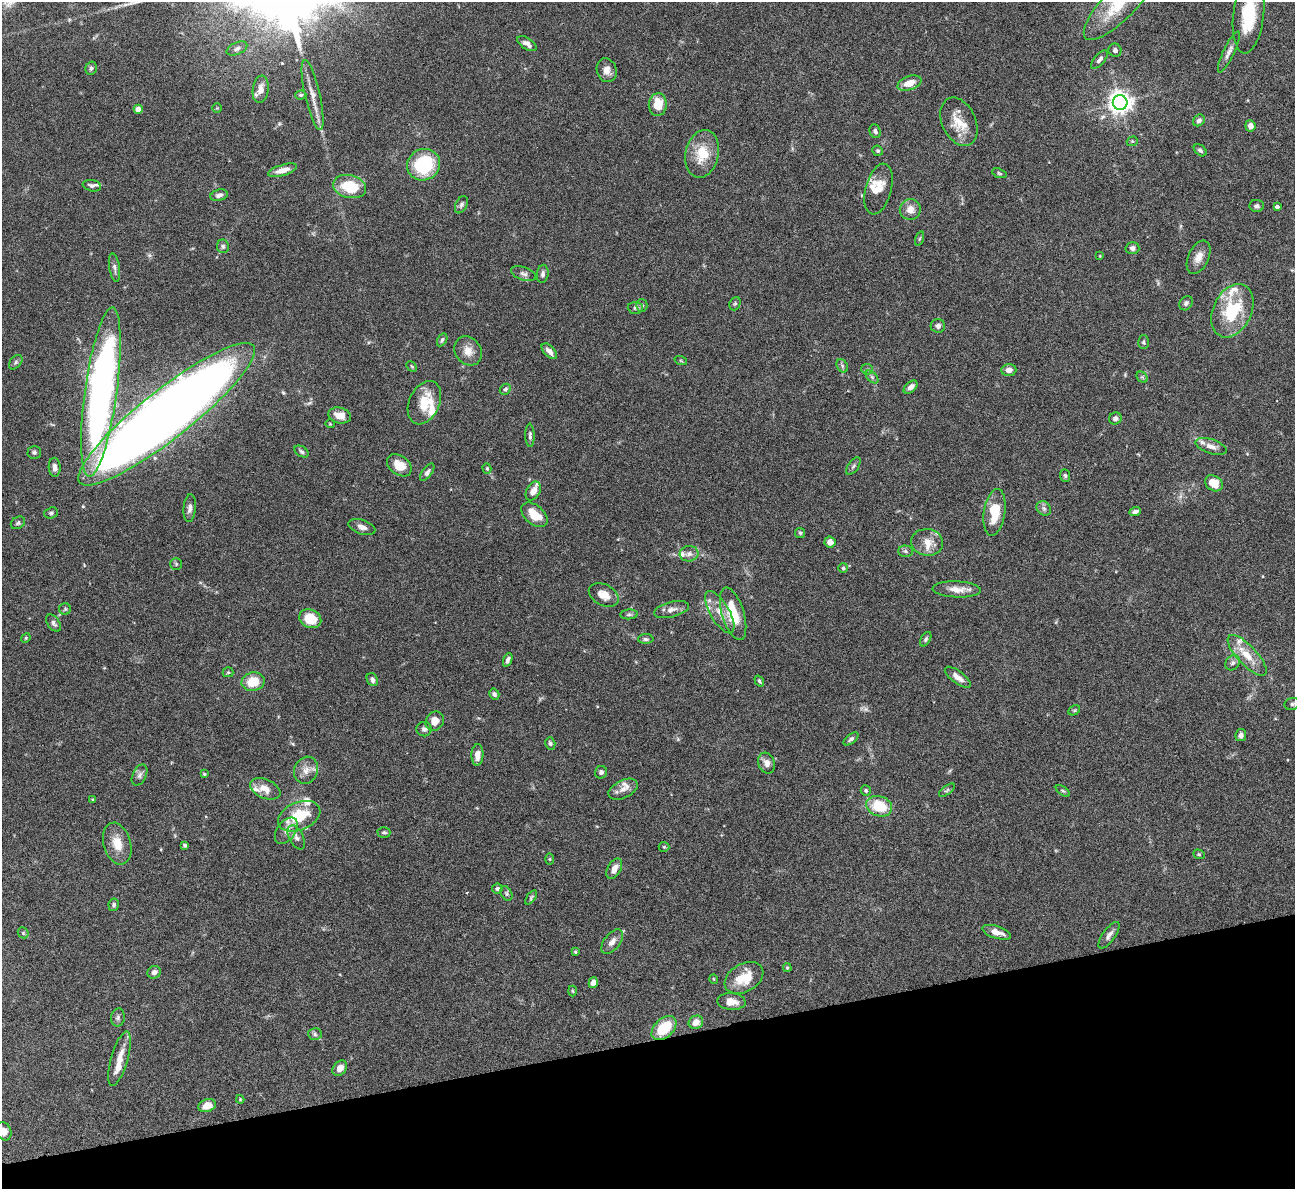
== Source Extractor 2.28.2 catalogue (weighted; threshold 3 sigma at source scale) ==
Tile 14 of 4 x 4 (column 2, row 4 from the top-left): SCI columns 1295-2587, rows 263-1449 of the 5172 x 5153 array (HDU 1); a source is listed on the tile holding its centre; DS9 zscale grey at full resolution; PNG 1297 x 1191 px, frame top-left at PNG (2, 2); each listed source drawn as its Kron ellipse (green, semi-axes under 4 px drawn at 4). Shown black and unused: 12% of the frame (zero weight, under 4 of 8 exposures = <1% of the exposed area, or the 3 px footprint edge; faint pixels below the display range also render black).
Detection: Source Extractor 2.28.2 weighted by HDU 2 'WHT'; one run over the whole footprint, this tile lists its part. Background 0.0647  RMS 0.0025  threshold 0.0101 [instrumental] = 3 sigma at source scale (4.09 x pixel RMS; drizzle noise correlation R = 1.36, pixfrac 0.8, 0.05/0.05 arcsec/px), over >= 5 px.
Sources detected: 188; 1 too faint to see at this stretch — neither listed nor drawn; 14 inside a brighter listed object's ellipse — not listed separately; the other 173 listed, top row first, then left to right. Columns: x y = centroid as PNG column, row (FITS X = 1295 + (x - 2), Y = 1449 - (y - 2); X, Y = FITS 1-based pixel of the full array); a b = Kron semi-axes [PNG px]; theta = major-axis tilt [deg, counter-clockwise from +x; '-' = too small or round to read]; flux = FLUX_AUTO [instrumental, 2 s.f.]
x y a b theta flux
1120 3 49 16 46 10
1249 15 38 15 84 13
527 44 11 5 -33 1
237 49 11 6 24 0.75
1115 50 7 6 - 0.67
1229 52 22 5 64 1.4
1099 60 11 5 50 0.81
91 68 7 5 74 0.49
607 70 12 10 -72 1.6
909 83 12 7 20 2.8
261 89 14 8 81 1.8
301 95 5 4 - 0.32
313 95 36 7 -77 2.7
1120 102 7 7 - 180
658 104 11 9 84 4.6
217 108 5 4 - 0.22
138 109 4 4 - 2.2
1199 120 6 5 - 0.69
959 122 25 17 -65 4.9
1250 126 5 5 - 1.4
875 131 7 5 -67 0.54
1132 141 6 4 19 0.33
1200 150 7 5 -39 0.51
878 151 5 5 - 0.38
702 154 24 16 78 6.2
424 165 17 15 27 15
282 170 15 5 16 2.1
999 173 7 4 -20 0.34
92 186 9 5 -12 0.65
350 186 17 11 -15 7.7
879 189 26 13 75 3.2
219 195 9 5 16 0.86
461 205 9 5 63 0.61
1257 206 7 6 - 0.68
1277 207 4 4 - 0.76
910 209 10 10 - 2
919 239 7 3 71 0.3
223 246 7 6 - 0.47
1132 248 7 6 - 0.7
1100 256 4 3 - 0.17
1198 257 18 10 65 2.1
114 268 14 5 -81 0.84
524 274 13 6 -18 0.93
543 274 9 6 81 0.72
1186 303 8 6 52 0.57
735 304 7 5 68 0.42
642 305 6 5 - 0.43
635 308 7 6 - 0.52
1232 311 28 19 64 13
938 326 7 7 - 0.79
442 340 7 4 59 0.45
1143 342 7 5 -90 0.41
468 351 15 12 -53 2.4
549 351 10 5 -45 1.3
681 361 6 4 -20 0.26
16 362 8 5 50 0.44
412 366 6 3 -45 0.27
842 366 7 5 -60 0.47
867 369 6 5 - 0.4
1009 370 7 6 - 1.2
872 377 7 4 -45 0.49
1142 377 6 5 - 0.39
911 387 8 5 42 1.1
505 389 6 5 - 0.48
101 392 85 16 82 120
424 403 23 15 65 6
166 414 111 24 38 470
340 415 11 8 -13 2.3
1115 418 6 6 - 0.7
330 424 5 3 - 0.17
530 435 12 4 -88 0.63
1211 446 16 7 -18 1.6
301 451 8 5 -33 0.54
34 452 6 6 - 0.52
399 465 13 9 -36 3.2
853 466 10 5 52 0.52
55 467 9 6 -87 1.2
487 468 5 4 - 0.3
427 472 10 4 54 0.76
1065 475 6 5 - 0.43
1214 483 9 7 -34 3.2
533 491 10 6 62 1.6
190 508 14 6 85 1
1044 508 8 6 -46 0.69
995 512 23 10 81 5.9
1135 512 6 4 20 0.81
51 513 7 5 19 0.47
534 515 15 9 -40 3.8
18 523 7 6 - 0.49
362 527 14 7 -18 1.2
800 533 5 5 - 0.36
830 542 5 5 - 1.7
927 542 16 13 -6 2.7
905 551 7 6 - 0.52
689 554 9 7 4 1.1
176 564 6 6 - 0.38
843 568 5 4 - 0.37
957 589 24 8 -3 2.4
604 595 16 10 -27 2.5
65 609 6 5 - 0.35
671 610 18 7 14 1.4
720 612 24 9 -59 3.2
629 614 9 5 4 0.46
733 614 27 11 -73 7
310 619 11 9 -25 5.2
54 623 10 6 -55 0.72
26 638 5 4 - 0.25
646 639 8 5 -1 0.45
926 639 8 4 59 0.44
1247 655 26 9 -47 4.5
508 660 7 4 68 0.71
1233 663 8 6 51 0.65
228 672 5 5 - 0.3
958 677 15 6 -37 1.7
372 680 7 5 -63 0.78
759 681 6 3 -56 0.38
253 682 11 9 13 4.9
494 694 5 5 - 0.61
1292 704 8 6 15 0.58
1074 710 6 4 29 0.3
435 721 10 8 59 2.5
424 729 7 7 - 0.67
1241 735 6 5 - 0.81
851 739 9 4 37 0.63
550 743 6 5 - 0.54
477 755 11 6 88 1.8
767 763 10 8 -71 1.4
306 770 14 11 67 2
601 772 6 6 - 0.73
204 774 4 4 - 0.24
139 775 11 6 64 0.83
265 789 16 9 -23 2.6
623 789 16 9 27 1.8
866 790 5 5 - 0.43
947 790 9 4 37 0.41
1063 791 8 4 -35 0.36
93 800 4 4 - 0.25
879 806 13 10 -19 7.2
299 816 22 14 23 8.8
286 831 15 9 54 1.9
384 832 6 5 - 0.44
296 837 13 7 -63 1.1
117 844 21 13 -73 3.7
185 845 4 3 - 0.51
664 847 5 5 - 0.28
1199 854 6 4 -21 0.33
550 859 5 3 - 0.22
614 869 11 6 60 1.6
497 889 5 5 - 0.53
506 893 8 5 -62 0.48
531 897 8 4 53 0.36
114 905 6 5 - 0.56
996 932 15 6 -17 2.1
23 933 6 5 - 0.32
1109 935 16 6 54 1.1
612 942 14 8 52 1.4
575 952 4 3 - 0.25
787 968 4 3 - 0.27
154 972 7 6 - 0.92
744 978 21 14 30 5.6
714 979 5 3 - 0.17
593 983 6 4 74 1.1
572 991 5 3 - 0.24
731 1002 14 8 -5 2.5
118 1017 9 7 81 0.65
696 1022 7 6 - 2
664 1028 15 9 43 7.8
315 1034 7 6 - 0.57
119 1059 28 8 74 3.1
340 1068 8 6 51 1.5
240 1099 4 4 - 0.2
207 1106 9 6 20 2.5
4 1131 9 7 -69 1.7
Isophote crosses this tile's border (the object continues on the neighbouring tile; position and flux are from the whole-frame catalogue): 4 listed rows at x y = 1120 3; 1249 15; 1292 704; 4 1131